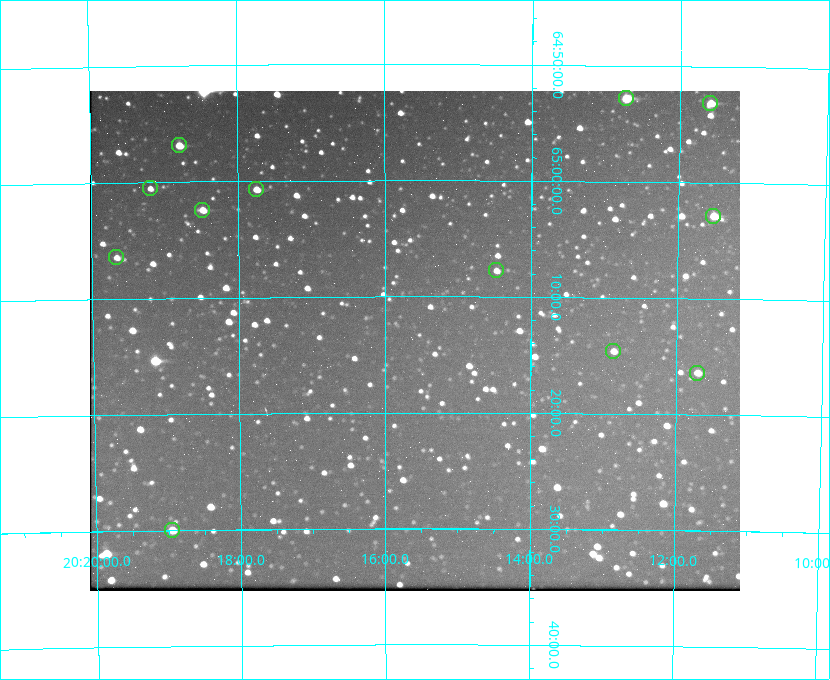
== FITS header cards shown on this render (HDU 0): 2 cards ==
NAXIS1  =                  650 / Width of table row in bytes
NAXIS2  =                  500 / Number of rows in table

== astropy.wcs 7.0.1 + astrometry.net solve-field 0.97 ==
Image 650 x 500 px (HDU 0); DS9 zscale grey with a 90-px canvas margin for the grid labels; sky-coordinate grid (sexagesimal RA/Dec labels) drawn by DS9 from the SOLVED WCS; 12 Tycho-2 reference stars matched to detected sources circled (green)
Header WCS: none
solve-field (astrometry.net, Tycho-2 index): SOLVED blind (the file carries no WCS)
Solved WCS: RA---TAN-SIP/DEC--TAN-SIP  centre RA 20:15:36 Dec +65:14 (303.90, +65.23 deg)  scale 5.17 arcsec/px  FOV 56.0' x 43.1'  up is -180 deg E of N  parity flipped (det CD > 0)
(file carries no celestial WCS; the grid is the blind solution)
Tycho-2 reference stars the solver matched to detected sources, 12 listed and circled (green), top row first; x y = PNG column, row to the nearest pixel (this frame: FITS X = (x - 92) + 1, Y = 500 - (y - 91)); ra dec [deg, ICRS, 3 dp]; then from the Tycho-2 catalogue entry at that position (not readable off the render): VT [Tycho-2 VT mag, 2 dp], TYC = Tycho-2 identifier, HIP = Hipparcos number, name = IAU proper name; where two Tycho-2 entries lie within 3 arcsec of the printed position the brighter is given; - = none
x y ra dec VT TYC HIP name
628 98 303.184 +64.880 9.02 4240-488-1 - -
712 103 302.897 +64.886 9.40 4240-717-1 - -
181 145 304.698 +64.948 10.27 4241-1684-1 - -
152 188 304.798 +65.009 11.15 4241-1628-1 - -
258 189 304.437 +65.012 10.41 4241-1775-1 - -
204 210 304.620 +65.041 10.25 4241-1573-1 - -
715 216 302.882 +65.048 10.25 4240-98-1 - -
118 257 304.916 +65.107 11.17 4241-1518-1 - -
498 270 303.620 +65.129 11.18 4240-34-1 - -
615 351 303.217 +65.244 11.17 4240-236-1 - -
699 373 302.928 +65.273 10.74 4240-760-1 - -
174 530 304.739 +65.499 10.16 4241-1715-1 - -